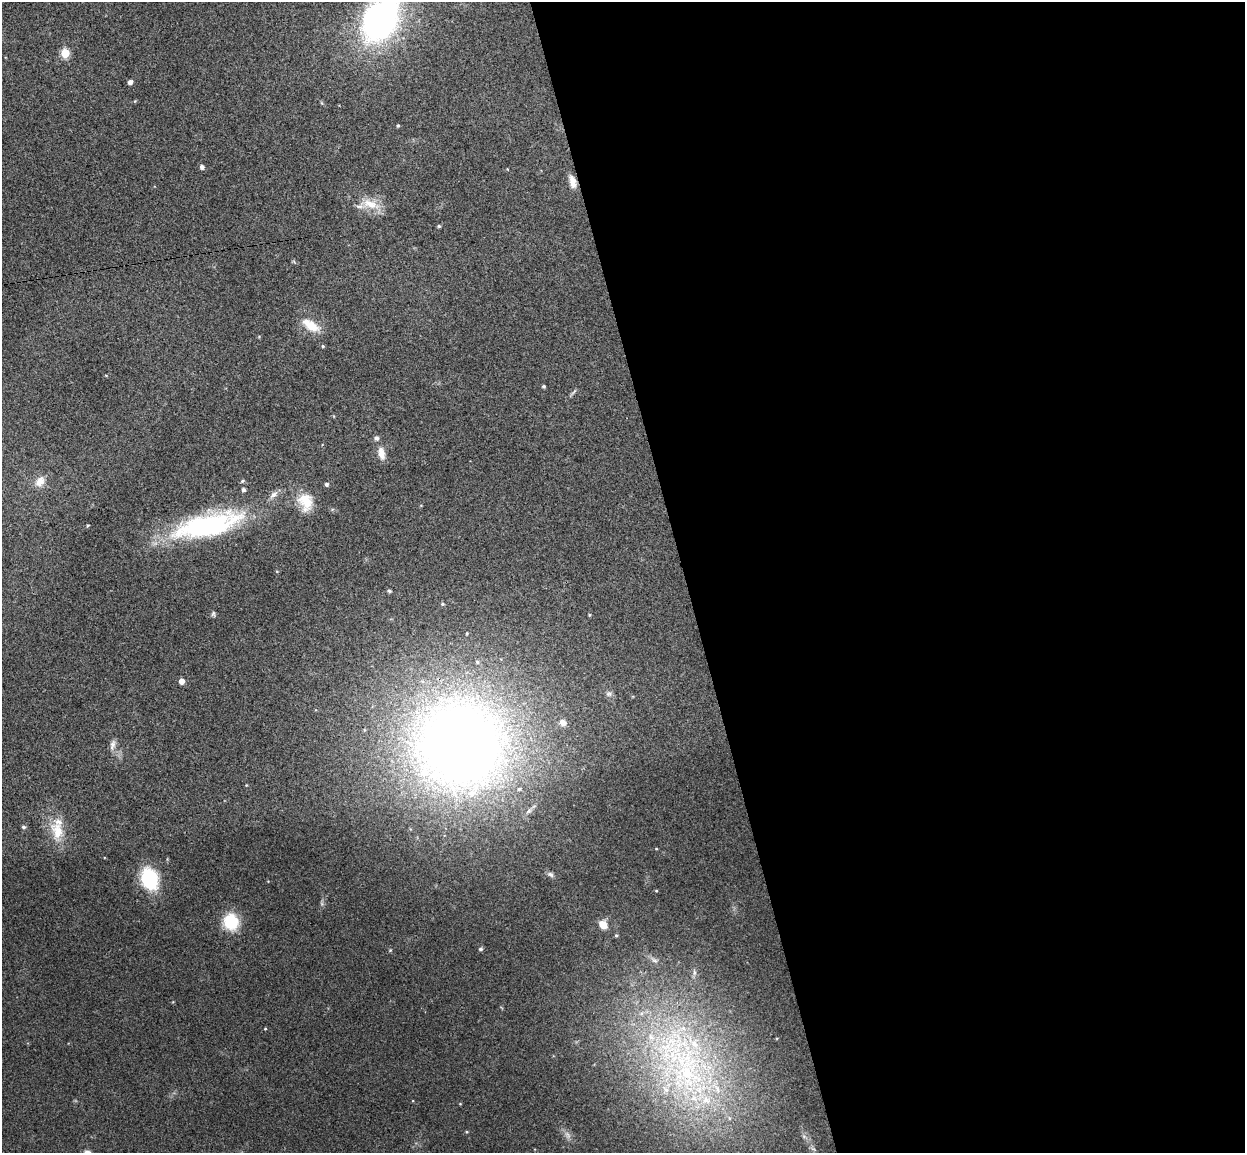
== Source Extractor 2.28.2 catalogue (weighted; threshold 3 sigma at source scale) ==
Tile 8 of 4 x 4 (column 4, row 2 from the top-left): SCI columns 3787-5029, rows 2457-3607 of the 5086 x 5029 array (HDU 1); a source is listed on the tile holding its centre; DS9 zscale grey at full resolution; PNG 1247 x 1155 px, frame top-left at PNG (2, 2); no overlay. Shown black and unused: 45% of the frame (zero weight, under 3 of 4 exposures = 5% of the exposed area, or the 3 px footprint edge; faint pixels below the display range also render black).
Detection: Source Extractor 2.28.2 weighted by HDU 2 'WHT'; one run over the whole footprint, this tile lists its part. Background 0.0705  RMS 0.0075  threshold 0.0339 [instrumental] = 3 sigma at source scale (4.5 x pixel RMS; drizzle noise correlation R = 1.50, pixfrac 1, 0.05/0.05 arcsec/px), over >= 5 px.
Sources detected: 59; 1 too faint to see at this stretch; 2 inside a brighter object's white glare — not listed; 11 inside a brighter listed object's ellipse — not listed separately; the other 45 listed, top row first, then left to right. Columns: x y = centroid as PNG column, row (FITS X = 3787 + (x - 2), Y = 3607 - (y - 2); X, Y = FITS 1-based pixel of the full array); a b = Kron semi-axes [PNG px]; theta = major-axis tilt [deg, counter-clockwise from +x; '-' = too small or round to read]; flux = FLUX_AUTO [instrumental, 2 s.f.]
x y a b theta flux
381 22 31 21 50 210
65 53 5 5 - 32
130 82 4 4 - 2.9
398 126 4 3 - 0.93
202 167 5 5 - 2.5
507 169 4 3 - 0.48
573 182 15 7 -75 6.4
370 204 27 12 -17 14
439 226 4 3 - 1.1
294 262 8 3 -45 0.82
311 325 24 11 -32 14
323 346 5 4 - 0.86
544 386 4 4 - 1.2
574 392 11 3 45 1.4
381 453 17 8 -76 6.6
242 481 5 4 - 0.97
40 482 16 12 56 8.1
326 484 4 4 - 1.6
243 490 5 4 - 1.7
273 495 13 6 45 3.7
305 502 23 17 -76 16
88 525 5 3 - 0.58
207 525 84 25 14 120
389 591 5 4 - 1.1
442 604 5 4 - 1
213 614 7 5 75 1.3
589 615 4 4 - 0.72
181 681 5 5 - 5.2
609 694 8 6 1 2
112 744 13 7 78 3.7
460 745 111 110 - 780
246 785 4 3 - 0.55
23 827 5 4 - 1.4
57 831 28 17 -77 20
550 874 9 6 -30 2
150 879 19 13 -71 58
656 891 4 3 - 0.66
231 922 16 15 - 29
603 925 9 8 - 7.5
616 935 4 4 - 0.96
481 949 5 5 - 1.4
390 950 4 4 - 0.7
694 972 8 4 -90 1.8
265 1029 4 3 - 0.6
683 1063 125 56 -65 290
Overlapping masked pixels (flux is a lower limit): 1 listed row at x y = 460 745